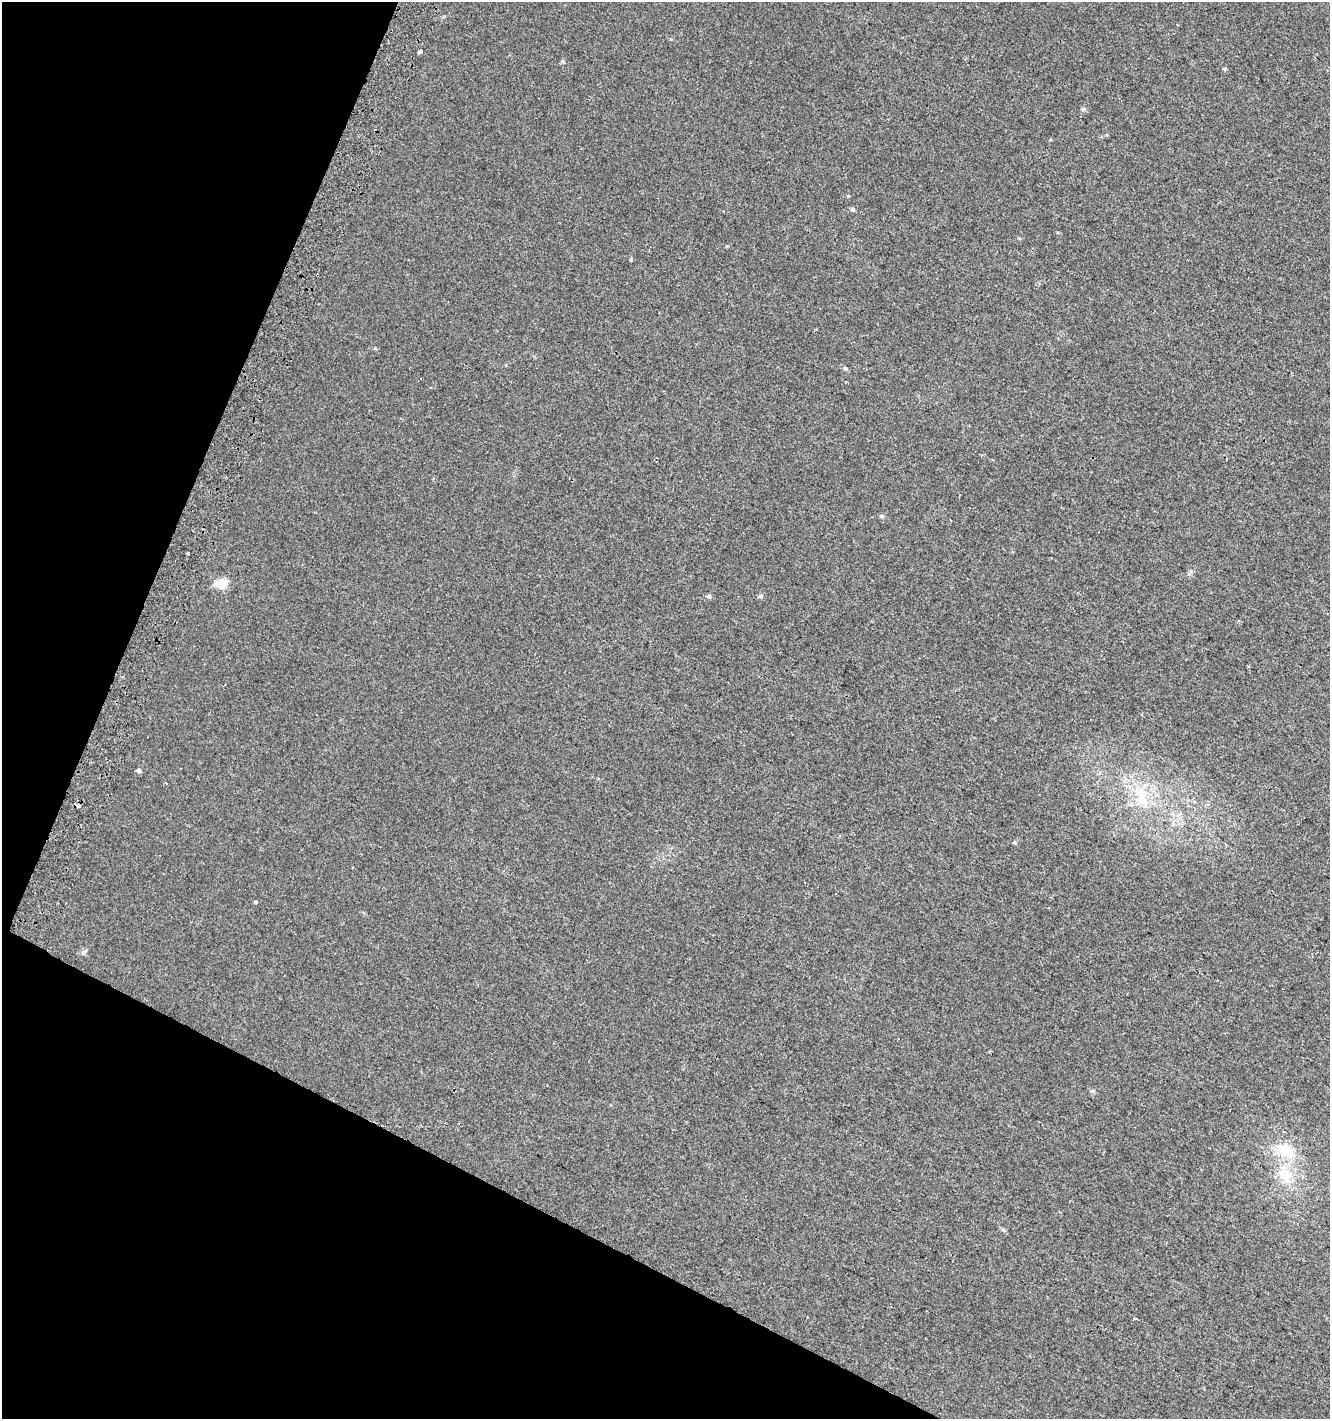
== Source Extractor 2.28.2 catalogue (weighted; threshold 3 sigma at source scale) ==
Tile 9 of 4 x 4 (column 1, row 3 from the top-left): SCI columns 310-1637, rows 1436-2852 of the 5865 x 5714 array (HDU 1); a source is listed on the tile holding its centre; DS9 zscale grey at full resolution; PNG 1332 x 1421 px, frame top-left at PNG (2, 2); no overlay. Shown black and unused: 22% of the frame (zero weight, under 2 of 3 exposures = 2% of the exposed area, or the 3 px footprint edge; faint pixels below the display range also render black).
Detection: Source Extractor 2.28.2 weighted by HDU 2 'WHT'; one run over the whole footprint, this tile lists its part. Background 0.0117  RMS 0.0064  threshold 0.0286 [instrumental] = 3 sigma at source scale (4.5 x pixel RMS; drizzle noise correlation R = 1.50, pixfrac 1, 0.0396/0.0396 arcsec/px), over >= 5 px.
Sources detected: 18; all 18 listed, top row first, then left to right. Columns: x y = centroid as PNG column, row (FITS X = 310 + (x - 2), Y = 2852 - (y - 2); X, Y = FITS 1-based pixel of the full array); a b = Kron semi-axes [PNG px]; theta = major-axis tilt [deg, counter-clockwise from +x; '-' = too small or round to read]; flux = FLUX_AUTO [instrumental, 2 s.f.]
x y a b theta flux
419 52 4 3 - 1.7
1224 69 3 3 - 1.3
1083 109 6 5 - 1.1
852 209 6 5 - 1.1
631 259 5 4 - 0.58
845 368 5 4 - 0.88
882 516 6 5 - 0.93
188 553 3 3 - 7.3
221 583 6 5 - 32
708 596 6 5 - 0.95
139 770 5 5 - 1.6
1142 797 34 13 -70 17
78 806 4 3 - 4.9
1014 842 5 4 - 0.72
256 902 3 3 - 2.3
1285 1151 24 15 -26 15
1285 1175 17 16 - 12
1134 1318 4 2 - 0.78
Overlapping masked pixels (flux is a lower limit): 1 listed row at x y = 78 806
Unlisted compact peaks at least as high as the median listed source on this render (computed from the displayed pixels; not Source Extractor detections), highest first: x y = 761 596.